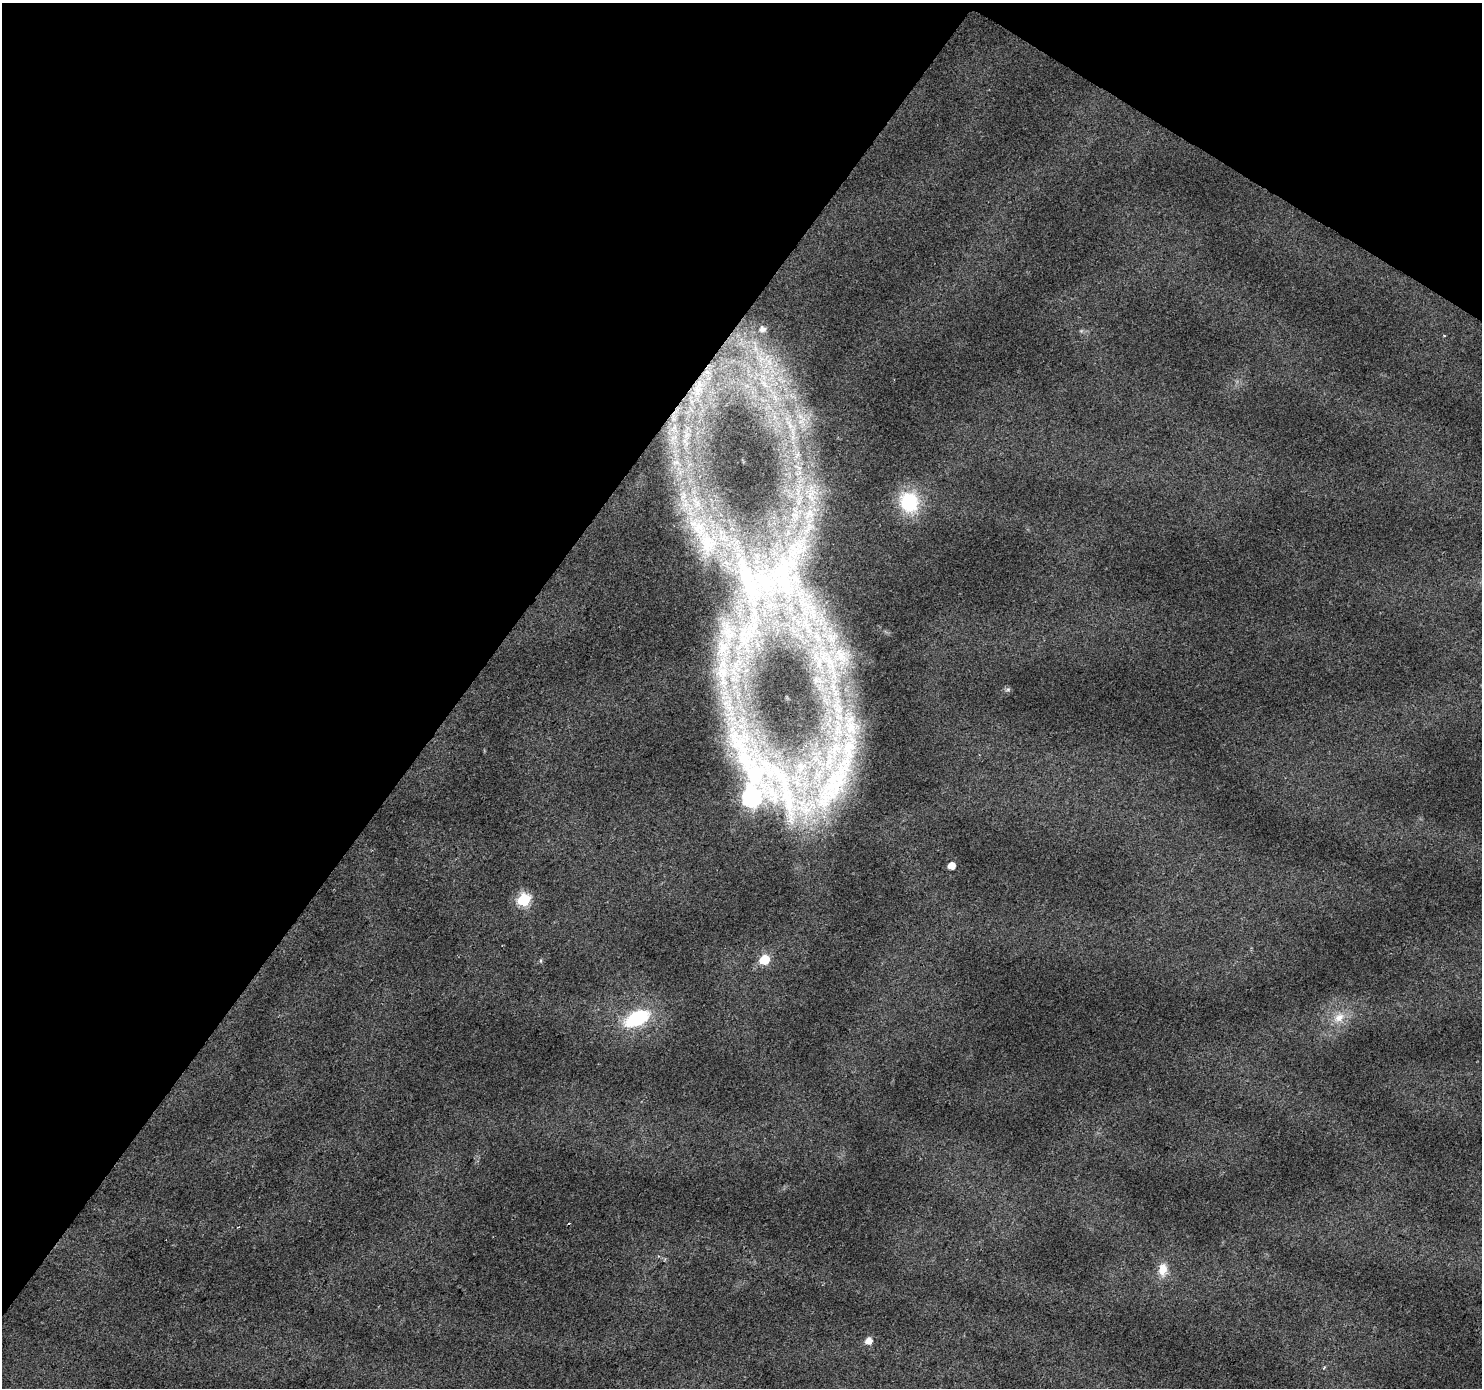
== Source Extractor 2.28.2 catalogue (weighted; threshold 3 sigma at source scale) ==
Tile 2 of 4 x 4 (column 2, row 1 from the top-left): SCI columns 1481-2960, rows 4344-5729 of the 5925 x 5982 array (HDU 1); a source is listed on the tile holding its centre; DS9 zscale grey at full resolution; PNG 1484 x 1390 px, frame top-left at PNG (2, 3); no overlay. Shown black and unused: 35% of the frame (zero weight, under 2 of 3 exposures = <1% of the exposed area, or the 3 px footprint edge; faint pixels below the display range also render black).
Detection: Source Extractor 2.28.2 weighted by HDU 2 'WHT'; one run over the whole footprint, this tile lists its part. Background 0.0458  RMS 0.0074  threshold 0.0333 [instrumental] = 3 sigma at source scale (4.5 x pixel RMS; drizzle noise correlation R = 1.50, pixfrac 1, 0.0396/0.0396 arcsec/px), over >= 5 px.
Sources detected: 39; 11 inside a brighter listed object's ellipse — not listed separately; the other 28 listed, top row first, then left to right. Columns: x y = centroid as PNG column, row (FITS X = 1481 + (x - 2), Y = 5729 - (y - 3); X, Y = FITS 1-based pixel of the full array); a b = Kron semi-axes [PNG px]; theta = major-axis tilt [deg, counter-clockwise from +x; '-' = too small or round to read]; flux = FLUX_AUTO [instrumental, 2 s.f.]
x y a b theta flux
762 329 6 6 - 4.5
1444 336 4 3 - 0.6
769 362 13 8 -74 8.6
764 384 17 6 -47 7.9
697 389 10 6 -28 3.5
790 426 8 5 -56 2.4
909 502 25 21 -68 45
809 514 17 11 49 12
707 543 29 23 -75 32
796 549 31 10 -30 14
783 570 28 20 -77 36
747 578 73 16 -71 47
830 665 81 19 -69 110
722 672 14 9 -64 7.9
1008 689 7 5 17 1.5
834 783 113 34 60 150
757 791 72 61 -52 460
952 866 5 5 - 10
524 900 7 6 - 84
764 960 6 6 - 35
541 961 6 4 -90 0.96
1339 1017 16 11 46 11
637 1018 29 15 25 47
569 1223 3 3 - 2
238 1227 3 2 - 0.61
1163 1270 18 11 83 10
869 1340 6 6 - 7
1324 1367 4 3 - 1.1
Overlapping masked pixels (flux is a lower limit): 1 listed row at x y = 757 791
Unlisted compact peaks at least as high as the median listed source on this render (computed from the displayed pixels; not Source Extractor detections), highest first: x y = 673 438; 803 419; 672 429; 1081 331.